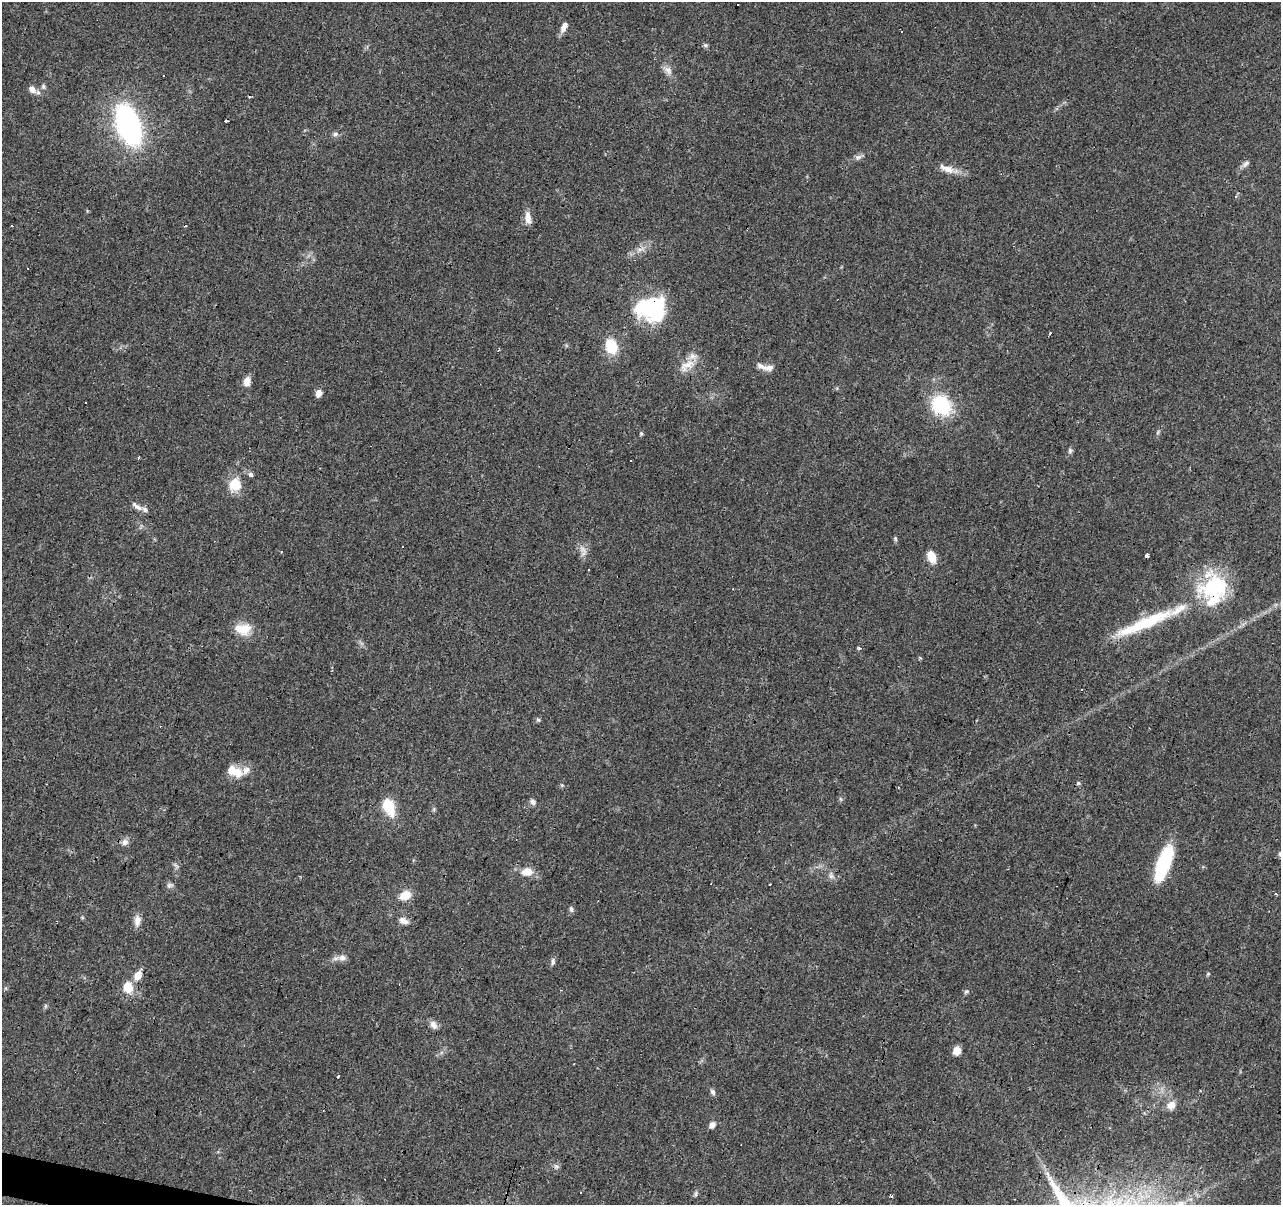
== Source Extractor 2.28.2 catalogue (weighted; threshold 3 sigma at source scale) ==
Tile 7 of 4 x 4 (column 3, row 2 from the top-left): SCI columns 2561-3839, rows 2622-3824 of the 5122 x 5305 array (HDU 1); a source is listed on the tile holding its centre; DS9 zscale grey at full resolution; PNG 1283 x 1207 px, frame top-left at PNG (2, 2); no overlay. Shown black and unused: <1% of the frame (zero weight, under 3 of 4 exposures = <1% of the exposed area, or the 3 px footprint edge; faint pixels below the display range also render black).
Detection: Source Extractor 2.28.2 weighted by HDU 2 'WHT'; one run over the whole footprint, this tile lists its part. Background 0.0456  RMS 0.0046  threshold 0.0206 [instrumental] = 3 sigma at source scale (4.5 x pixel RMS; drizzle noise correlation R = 1.50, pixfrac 1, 0.0396/0.0396 arcsec/px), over >= 5 px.
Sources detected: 94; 3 inside a brighter object's white glare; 12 cosmic-ray / hot-pixel residue — not listed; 7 inside a brighter listed object's ellipse — not listed separately; the other 72 listed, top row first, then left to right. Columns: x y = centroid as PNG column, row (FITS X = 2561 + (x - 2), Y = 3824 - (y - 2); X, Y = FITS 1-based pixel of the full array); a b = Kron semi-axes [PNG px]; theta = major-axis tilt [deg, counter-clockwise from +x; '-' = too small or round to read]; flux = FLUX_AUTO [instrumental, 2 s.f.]
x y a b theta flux
564 27 13 6 63 3.1
902 31 2 2 - 0.42
705 45 6 5 - 0.8
668 70 13 9 -63 2.9
163 75 3 2 - 0.7
43 86 7 5 -90 0.98
32 89 10 7 -51 2.5
226 120 3 3 - 2.4
128 125 30 16 -71 120
335 134 7 6 - 1.2
858 157 11 6 23 1.6
1245 164 10 6 50 1.5
947 169 23 9 -21 4.9
1236 196 5 4 - 0.76
528 218 17 8 -84 3.7
640 249 11 4 22 1.9
28 269 3 3 - 0.74
651 306 35 16 21 34
611 346 16 12 -74 12
686 366 24 11 36 6.6
761 366 18 7 -22 2.6
247 382 11 8 80 3.3
318 393 8 6 70 2.5
941 405 16 14 -48 33
641 434 5 5 - 0.59
1070 450 7 5 -89 0.92
138 458 3 3 - 0.54
631 461 3 2 - 0.68
251 475 6 5 - 1
235 484 13 11 71 11
138 507 13 7 -25 2.3
895 539 6 5 - 0.7
583 549 15 6 -51 2.5
281 552 3 3 - 1.2
1147 556 3 3 - 14
931 557 12 8 -69 6.1
1144 623 85 13 23 30
243 629 22 14 -4 8.2
859 648 5 4 - 0.83
538 720 6 4 -44 0.67
237 772 16 13 -49 6
1078 783 6 5 - 0.67
562 785 4 4 - 0.53
532 802 8 6 -52 1.5
388 806 12 7 -65 22
434 809 6 4 72 0.64
125 842 9 8 - 2.3
1280 854 8 5 -57 1.2
1164 862 32 14 67 29
527 872 12 8 -1 5.7
831 876 10 6 -83 1.6
170 885 9 7 9 1.3
1276 894 3 3 - 1.1
405 895 13 9 25 6.5
571 909 8 5 -80 0.99
137 921 15 8 88 3.2
403 921 13 8 -26 2.7
343 958 10 8 2 2.5
553 962 10 5 83 1.3
138 975 12 8 52 4.3
128 987 6 6 - 18
966 992 8 5 39 0.86
45 1006 6 4 89 0.68
433 1025 11 8 -59 2.3
957 1051 6 5 - 7.2
338 1076 3 2 - 0.47
713 1092 8 5 -72 1.2
1171 1105 12 9 35 4
712 1125 8 7 - 2.1
557 1167 6 6 - 1.1
580 1192 3 2 - 0.38
696 1194 8 4 82 0.84
Overlapping masked pixels (flux is a lower limit): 2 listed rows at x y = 651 306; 1144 623
Isophote crosses this tile's border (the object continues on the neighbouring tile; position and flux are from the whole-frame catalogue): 1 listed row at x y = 1280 854